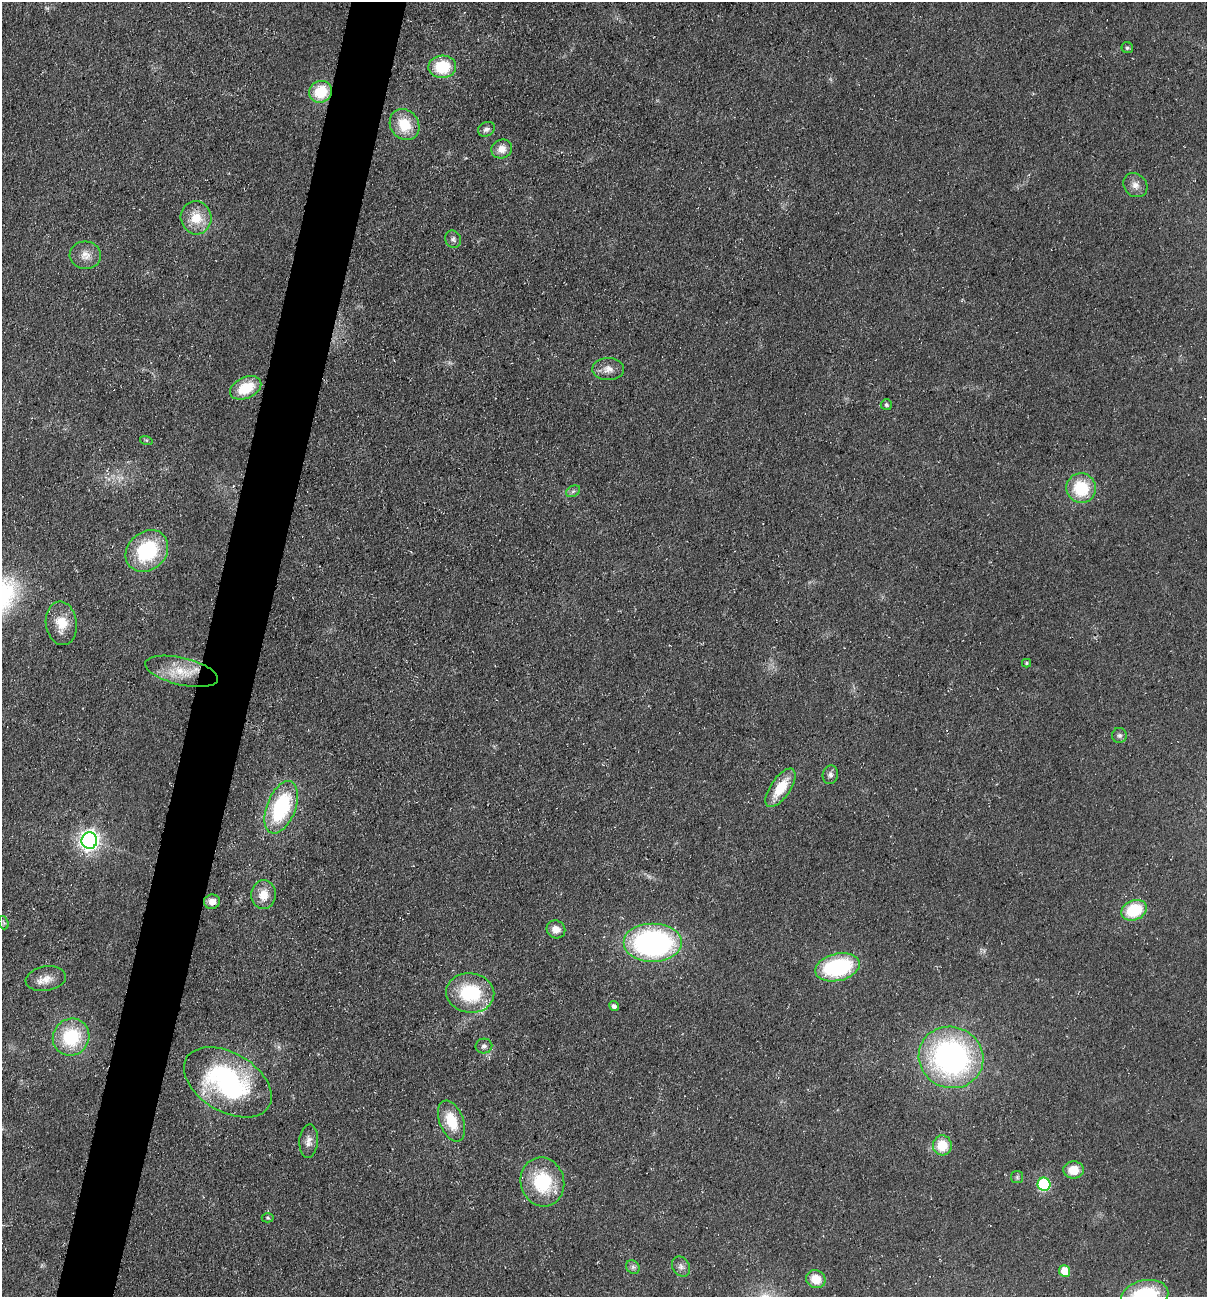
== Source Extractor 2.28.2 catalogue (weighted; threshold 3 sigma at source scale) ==
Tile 7 of 4 x 4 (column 3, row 2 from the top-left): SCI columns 2591-3795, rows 2592-3886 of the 5254 x 5198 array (HDU 1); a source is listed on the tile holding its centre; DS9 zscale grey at full resolution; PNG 1209 x 1299 px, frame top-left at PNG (2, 2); each listed source drawn as its Kron ellipse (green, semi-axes under 4 px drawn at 4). Shown black and unused: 5% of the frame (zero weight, under 3 of 5 exposures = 3% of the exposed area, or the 3 px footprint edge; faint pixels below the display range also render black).
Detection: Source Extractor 2.28.2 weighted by HDU 2 'WHT'; one run over the whole footprint, this tile lists its part. Background 0.0903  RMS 0.0087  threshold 0.039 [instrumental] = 3 sigma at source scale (4.5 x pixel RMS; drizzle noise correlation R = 1.50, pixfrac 1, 0.05/0.05 arcsec/px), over >= 5 px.
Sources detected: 53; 1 cosmic-ray / hot-pixel residue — neither listed nor drawn; the other 52 listed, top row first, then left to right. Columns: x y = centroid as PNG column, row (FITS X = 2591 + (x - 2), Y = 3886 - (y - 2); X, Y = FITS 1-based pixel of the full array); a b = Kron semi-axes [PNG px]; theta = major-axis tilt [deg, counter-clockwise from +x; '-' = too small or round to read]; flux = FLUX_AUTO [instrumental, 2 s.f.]
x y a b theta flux
1127 48 6 5 - 1.9
442 67 14 11 3 37
321 92 12 10 29 30
405 125 16 14 -53 25
486 129 9 7 25 3.2
502 149 10 9 - 8
1135 185 13 11 -46 6.8
196 218 17 15 -78 20
453 239 9 8 - 3.1
85 255 16 13 -4 9.4
608 369 16 11 1 8.1
246 388 17 10 25 28
886 405 5 5 - 1.8
146 440 6 4 -17 1.1
1081 488 15 14 - 39
573 491 7 5 30 2.1
147 551 23 19 42 67
61 623 22 15 -83 18
1027 663 4 4 - 1.4
182 671 37 13 -13 26
1119 735 7 7 - 2.6
830 775 9 7 74 3.5
780 788 22 10 55 25
281 807 27 14 69 85
89 841 8 8 - 450
263 895 14 12 87 13
212 902 8 7 - 7.5
1134 910 13 9 21 40
4 923 7 4 -71 1.4
556 929 9 8 - 7.5
653 943 29 19 0 210
838 967 22 13 14 89
46 979 20 12 9 11
470 993 24 20 -7 56
614 1006 5 4 - 3.3
71 1037 19 18 - 52
484 1046 8 7 - 3.1
951 1057 32 30 -21 240
228 1082 48 29 -31 160
452 1121 21 12 -68 25
309 1141 17 9 86 6.5
942 1145 10 9 - 20
1073 1170 10 8 2 16
1017 1177 6 6 - 1.7
542 1182 25 21 -75 52
1044 1184 6 6 - 83
268 1218 6 4 -2 1.3
633 1267 7 6 - 2.4
681 1267 10 8 -57 4
1065 1271 6 5 - 19
816 1279 10 8 -29 17
1145 1296 24 15 12 77
Isophote crosses this tile's border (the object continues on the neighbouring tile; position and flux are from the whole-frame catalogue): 1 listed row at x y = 1145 1296